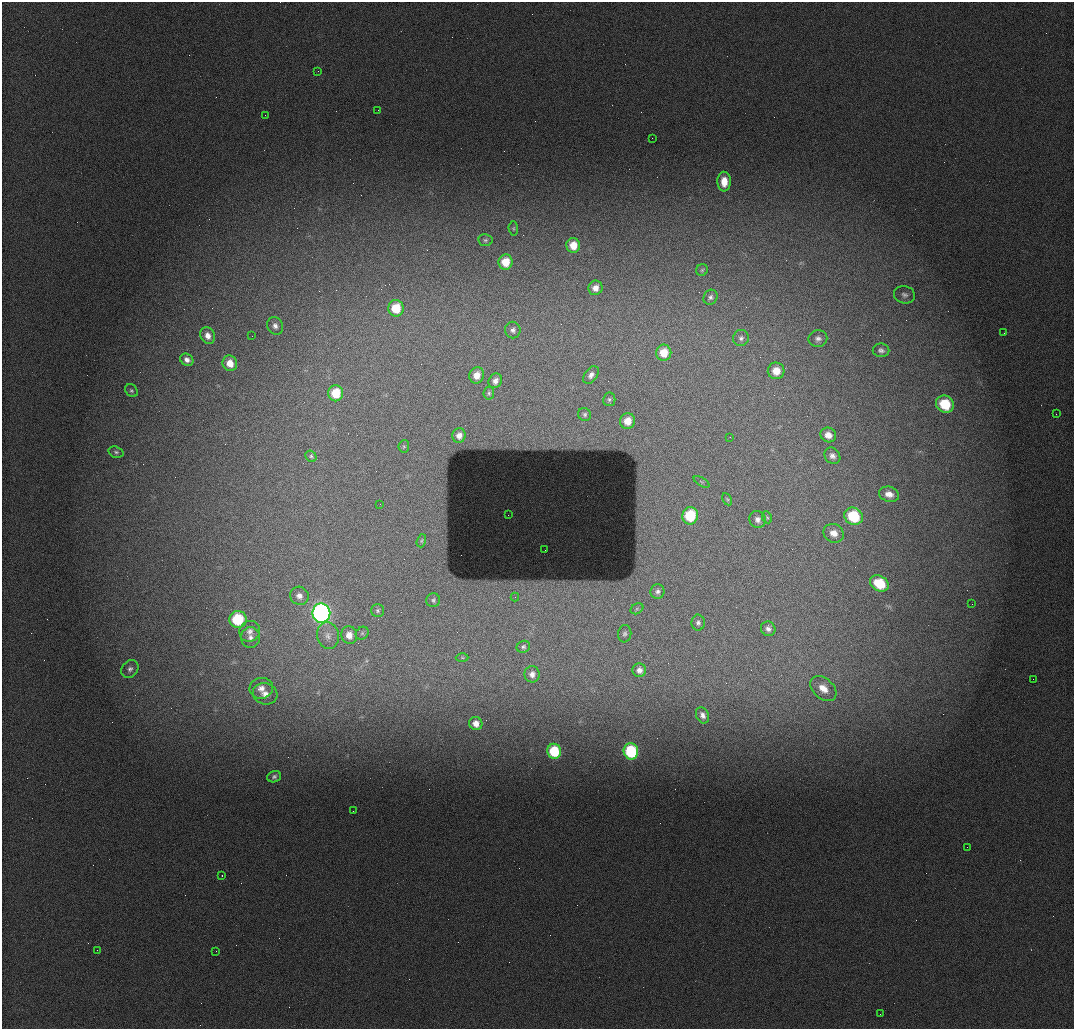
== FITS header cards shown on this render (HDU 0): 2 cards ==
NAXIS1  =                 1072 / length of data axis 1
NAXIS2  =                 1027 / length of data axis 2

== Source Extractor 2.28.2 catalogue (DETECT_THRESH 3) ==
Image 1072 x 1027 px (HDU 0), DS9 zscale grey, 1 PNG px = 1 image px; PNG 1076 x 1031 px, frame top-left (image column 1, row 1027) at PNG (2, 2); each listed source drawn as its Kron ellipse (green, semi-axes under 4 px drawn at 4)
Background 969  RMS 11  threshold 33.2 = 3 sigma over >= 5 px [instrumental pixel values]
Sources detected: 94; all 94 listed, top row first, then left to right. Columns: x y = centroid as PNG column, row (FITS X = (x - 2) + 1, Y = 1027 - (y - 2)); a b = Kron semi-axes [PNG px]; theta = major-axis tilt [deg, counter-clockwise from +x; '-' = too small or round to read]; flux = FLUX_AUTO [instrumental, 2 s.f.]
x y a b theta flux
318 71 3 3 - 730
378 110 2 2 - 750
265 115 2 2 - 2700
652 138 2 2 - 390
724 182 10 6 -88 12000
513 228 7 4 -85 1100
485 240 7 6 - 1700
573 245 7 7 - 12000
506 262 7 7 - 15000
702 270 6 5 - 1300
595 288 7 7 - 5600
904 295 11 8 -16 3100
711 297 8 7 - 2400
396 308 8 7 - 20000
275 326 9 8 - 3600
513 330 8 7 - 2900
1004 333 2 2 - 410
208 336 8 7 - 5800
252 336 2 2 - 430
741 338 8 7 - 2600
818 339 9 8 - 3400
881 350 8 7 - 2400
664 353 8 7 - 15000
187 360 7 6 - 3600
230 363 8 7 - 9800
776 371 8 8 - 11000
477 375 8 7 - 8000
591 375 10 6 53 3500
495 381 8 6 55 3900
131 391 7 5 -43 1500
336 393 8 7 - 20000
489 393 6 5 - 1400
609 399 7 6 - 1800
945 404 9 8 - 28000
585 414 7 6 - 1700
1056 414 2 2 - 2500
627 421 8 7 - 9100
459 435 7 6 - 4300
828 435 8 7 - 6200
730 437 3 3 - 420
404 446 6 5 - 1200
116 452 8 5 -18 1700
311 456 6 5 - 1400
832 456 9 7 -50 3400
701 482 9 4 -31 1400
889 494 10 7 -16 6200
727 499 6 4 -63 1100
380 504 3 2 - 590
508 515 2 2 - 400
690 516 9 8 - 35000
853 516 9 8 - 38000
767 517 6 4 -65 1100
757 519 9 8 - 3500
834 533 10 9 - 6800
421 541 6 4 73 1100
545 550 2 2 - 720
879 583 10 7 -29 24000
657 591 7 7 - 2500
299 596 9 9 - 4900
515 597 4 4 - 740
433 600 7 7 - 1800
972 604 2 2 - 540
637 609 7 5 30 1300
378 611 6 6 - 1700
321 613 9 9 - 280000
238 619 8 8 - 37000
698 623 8 6 -89 2400
768 629 7 7 - 3100
250 631 11 10 - 5200
362 633 7 6 - 1500
625 634 8 6 83 2100
349 635 9 7 -79 6700
328 636 13 11 -74 6300
250 637 10 9 - 5000
523 647 7 5 23 1600
462 658 6 4 -2 1100
130 669 9 8 - 3400
639 670 7 7 - 4100
532 674 8 7 - 4400
1033 679 2 2 - 1100
261 688 12 10 12 6800
823 688 15 10 -43 10000
265 694 12 10 -15 6900
702 715 8 6 -65 3800
476 723 7 6 - 6200
554 751 7 6 - 39000
631 751 8 7 - 61000
274 777 7 5 17 2000
353 811 2 2 - 370
967 847 2 2 - 380
222 875 3 2 - 660
97 950 2 2 - 390
216 951 2 2 - 330
880 1014 2 2 - 340